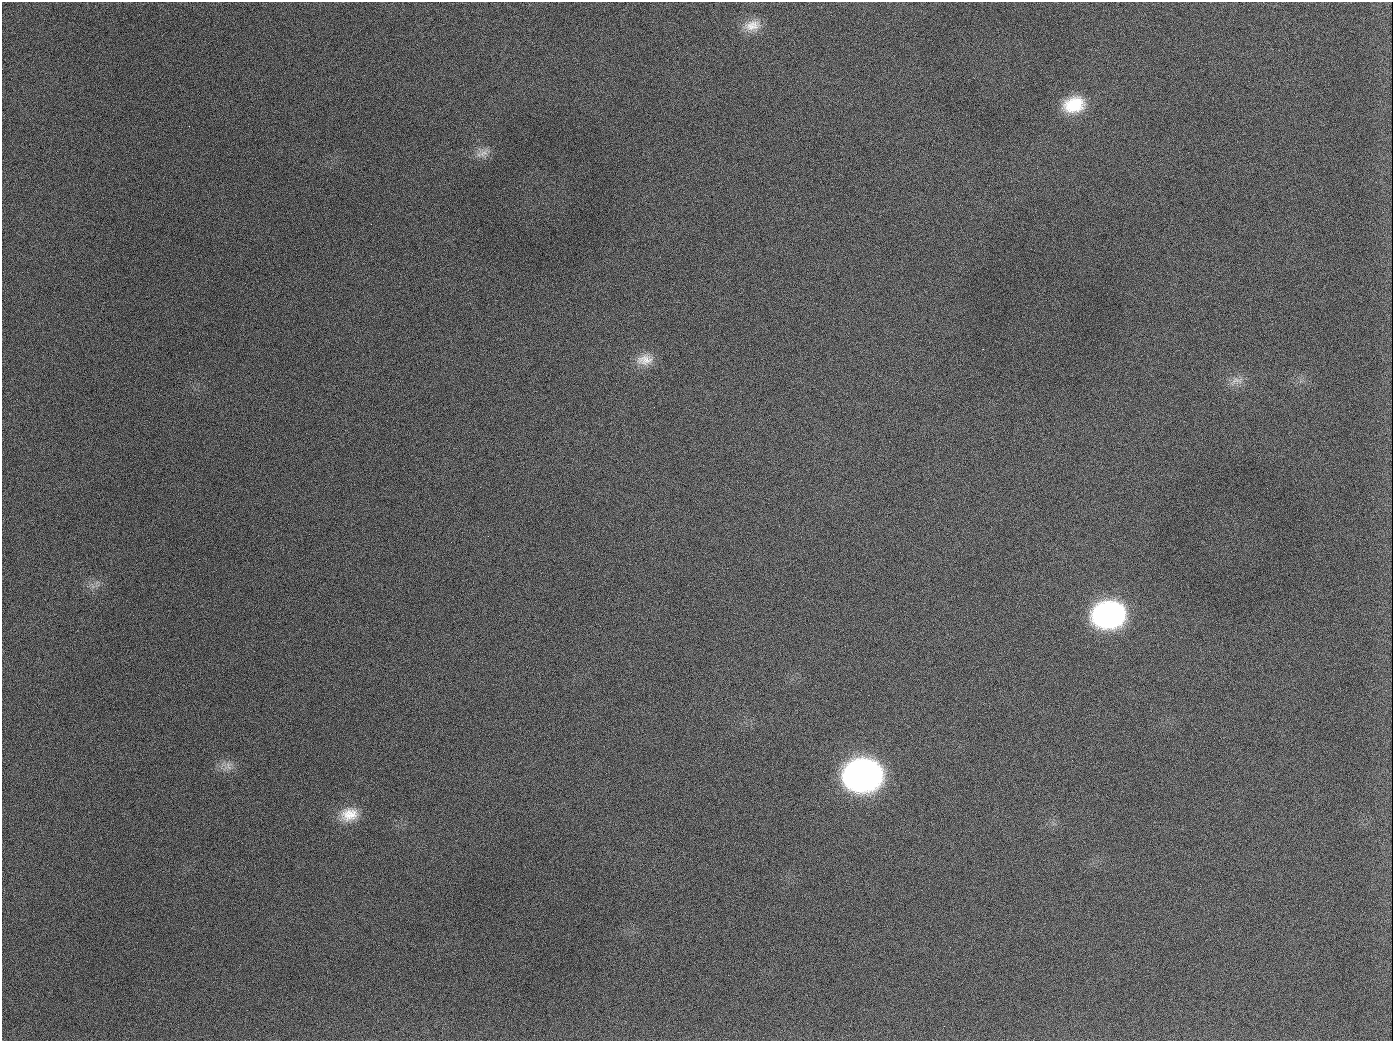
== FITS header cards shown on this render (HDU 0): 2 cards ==
NAXIS1  =                 1391
NAXIS2  =                 1039

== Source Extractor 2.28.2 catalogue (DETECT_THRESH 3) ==
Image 1391 x 1039 px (HDU 0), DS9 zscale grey, 1 PNG px = 1 image px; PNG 1395 x 1043 px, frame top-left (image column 1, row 1039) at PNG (2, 2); no overlay
Background 2050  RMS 83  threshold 248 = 3 sigma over >= 5 px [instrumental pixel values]
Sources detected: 12; all 12 listed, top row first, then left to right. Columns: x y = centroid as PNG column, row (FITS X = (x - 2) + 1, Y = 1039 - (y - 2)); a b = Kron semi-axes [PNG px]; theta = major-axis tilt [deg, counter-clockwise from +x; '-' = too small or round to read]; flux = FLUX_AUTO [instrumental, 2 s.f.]
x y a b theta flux
752 25 24 14 10 9.0e+04
1074 105 24 17 15 2.2e+05
189 126 2 2 - 5.6e+03
483 153 18 8 32 4.5e+04
645 360 24 15 8 9.0e+04
1237 380 20 8 5 4.8e+04
654 407 2 2 - 3.4e+03
1109 615 24 19 10 1.7e+06
228 766 13 9 -61 4.1e+04
863 775 25 20 8 3.8e+06
349 814 23 17 13 1.2e+05
944 1026 2 2 - 3.4e+03